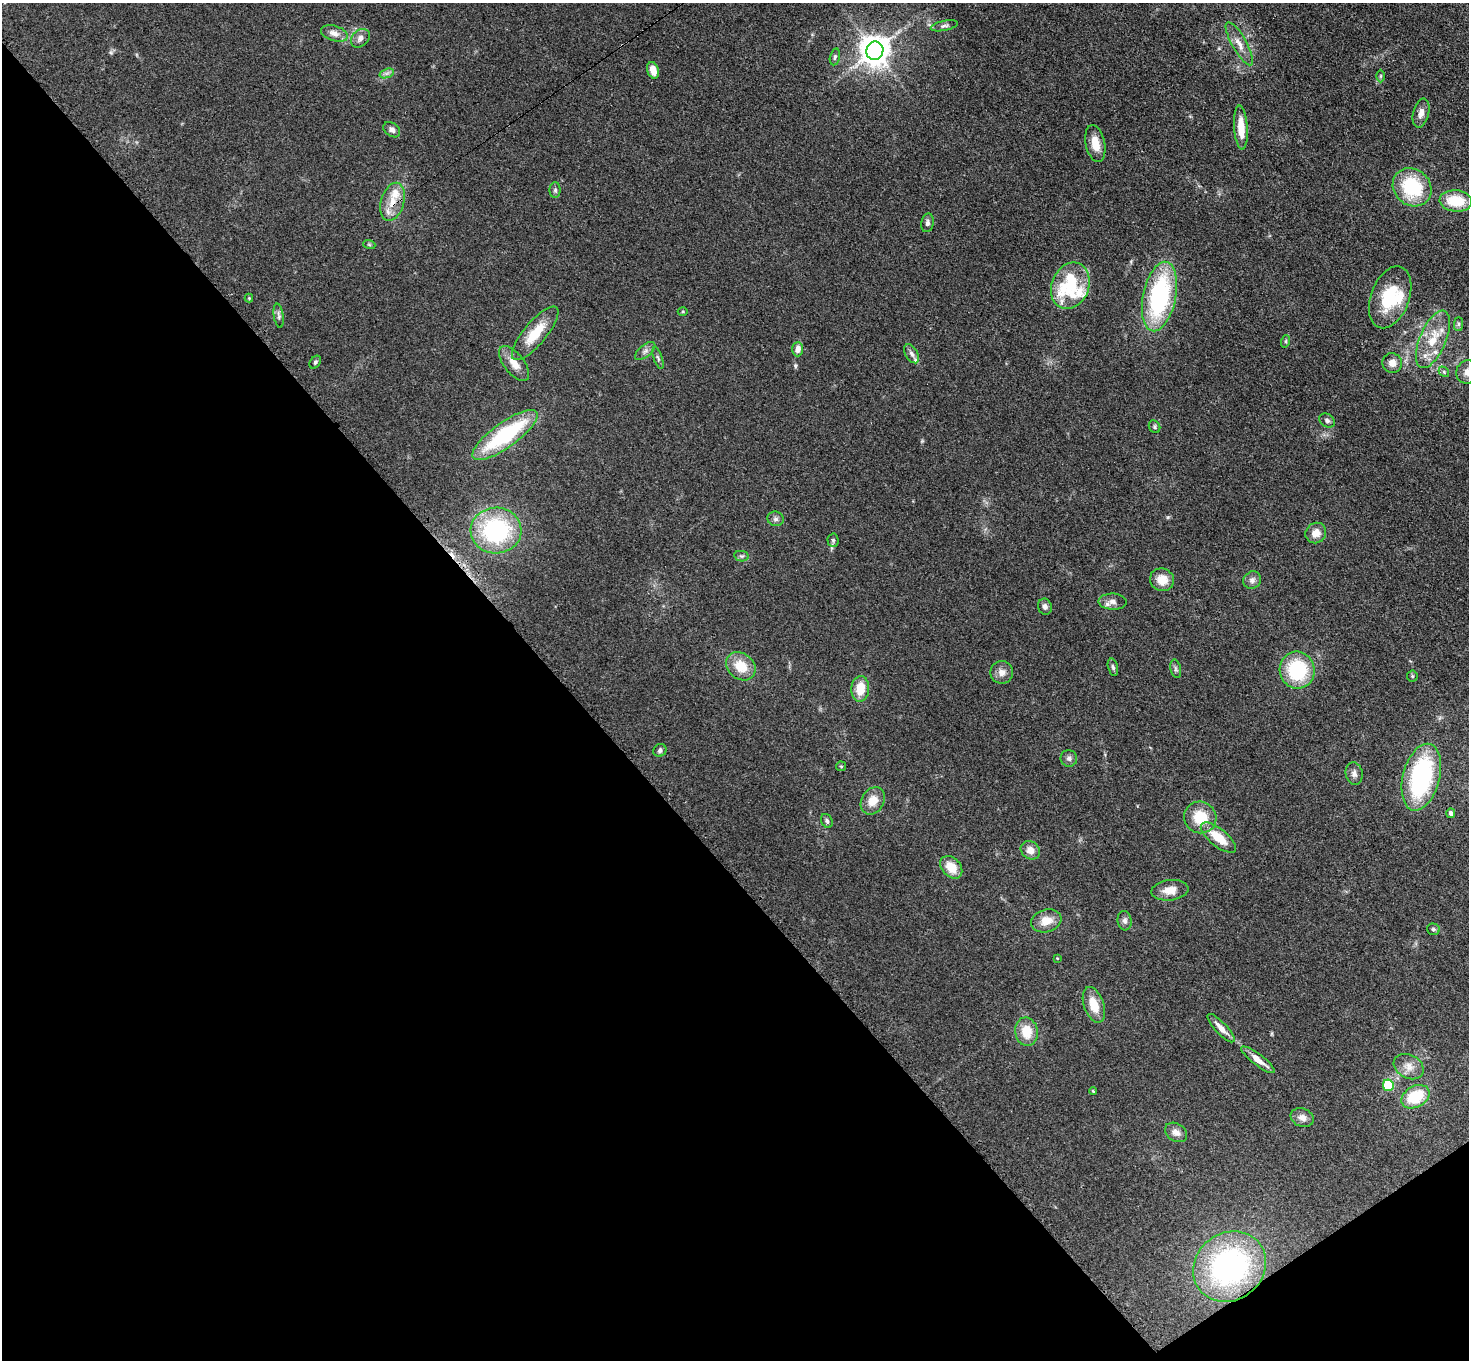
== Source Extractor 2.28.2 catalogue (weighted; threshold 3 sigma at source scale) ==
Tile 14 of 4 x 4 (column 2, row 4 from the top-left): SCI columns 1548-3014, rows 358-1715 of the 6030 x 6006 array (HDU 1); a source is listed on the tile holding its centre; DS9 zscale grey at full resolution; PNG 1471 x 1362 px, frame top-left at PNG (2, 3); each listed source drawn as its Kron ellipse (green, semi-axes under 4 px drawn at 4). Shown black and unused: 40% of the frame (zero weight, under 3 of 4 exposures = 7% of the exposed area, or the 3 px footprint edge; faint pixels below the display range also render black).
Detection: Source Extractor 2.28.2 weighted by HDU 2 'WHT'; one run over the whole footprint, this tile lists its part. Background 0.102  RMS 0.0072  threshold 0.0324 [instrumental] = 3 sigma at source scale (4.5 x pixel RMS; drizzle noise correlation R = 1.50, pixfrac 1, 0.05/0.05 arcsec/px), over >= 5 px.
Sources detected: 94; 1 cosmic-ray / hot-pixel residue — neither listed nor drawn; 8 inside a brighter listed object's ellipse — not listed separately; the other 85 listed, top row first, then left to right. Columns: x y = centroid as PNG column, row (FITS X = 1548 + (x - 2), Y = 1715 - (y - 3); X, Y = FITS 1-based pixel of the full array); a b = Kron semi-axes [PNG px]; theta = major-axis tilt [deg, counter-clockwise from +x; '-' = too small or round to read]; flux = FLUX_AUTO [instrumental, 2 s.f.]
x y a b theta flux
944 26 14 5 11 2.4
334 33 14 7 -17 4.8
360 38 10 8 43 3.9
1239 44 24 7 -61 7.1
875 51 9 8 - 1200
835 57 9 5 78 1.4
653 70 8 5 -72 8.1
387 73 7 4 18 1.9
1381 76 6 4 90 1.1
1421 113 15 7 75 4.8
1241 127 22 7 -86 15
392 130 9 6 -36 2.9
1095 144 19 9 -78 11
1412 187 20 18 -42 44
555 190 8 5 89 1.6
1456 201 16 10 -5 23
393 202 19 11 74 12
927 223 9 6 78 2.3
369 244 6 4 -19 0.85
1070 286 24 18 67 24
1159 297 35 16 78 100
1390 297 32 19 70 35
249 298 4 4 - 0.67
683 312 5 3 - 0.74
279 316 12 5 -81 2
1458 324 7 4 90 1.4
535 333 33 11 50 19
1433 339 31 13 67 21
1286 341 6 4 72 0.94
798 349 7 5 88 5.6
645 351 12 6 40 2.9
912 354 10 6 -58 2.5
658 358 11 4 -70 1.7
315 362 7 5 55 1.4
514 363 21 10 -52 8.3
1392 363 10 9 - 5.2
1444 372 6 4 -47 1.1
1468 372 12 11 - 7.2
1327 420 8 6 -34 2
1155 427 6 5 - 1.2
505 435 39 12 36 70
775 519 8 7 - 2.4
496 530 25 23 2 83
1316 533 11 10 - 7
833 540 7 5 -89 1.4
741 556 7 5 -10 1.4
1162 580 12 11 - 11
1252 580 9 8 - 3.2
1113 602 14 8 -1 4.1
1045 607 8 7 - 2.4
741 666 16 12 -39 15
1113 667 9 5 -76 1.6
1176 669 9 5 -78 1.8
1297 670 18 17 - 47
1002 672 11 11 - 5
1412 676 5 5 - 0.97
860 689 13 9 86 14
660 750 7 6 - 1.7
1069 758 8 8 - 2.4
841 766 5 4 - 0.8
1354 774 11 8 -77 3.5
1421 777 34 18 75 99
873 801 14 11 58 9.5
1451 813 5 4 - 2.7
1200 817 16 15 - 21
827 821 7 5 -63 1.5
1218 838 21 9 -39 18
1030 850 10 8 -38 6
951 867 13 9 -47 12
1170 890 18 10 7 9.1
1046 921 15 11 17 9.3
1125 921 10 7 -82 2.8
1433 929 6 5 - 1.3
1057 958 4 2 - 0.44
1094 1005 18 10 -71 13
1221 1028 19 6 -46 6.2
1026 1032 14 11 -81 15
1258 1060 20 5 -38 7.9
1409 1067 16 11 -28 6.8
1388 1085 6 5 - 44
1093 1091 4 2 - 0.63
1415 1097 15 10 29 27
1302 1118 12 9 -21 4.7
1176 1132 12 8 -32 4.6
1229 1267 38 33 38 150
Overlapping masked pixels (flux is a lower limit): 1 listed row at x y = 393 202
Isophote crosses this tile's border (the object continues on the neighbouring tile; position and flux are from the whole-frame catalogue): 1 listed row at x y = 1468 372